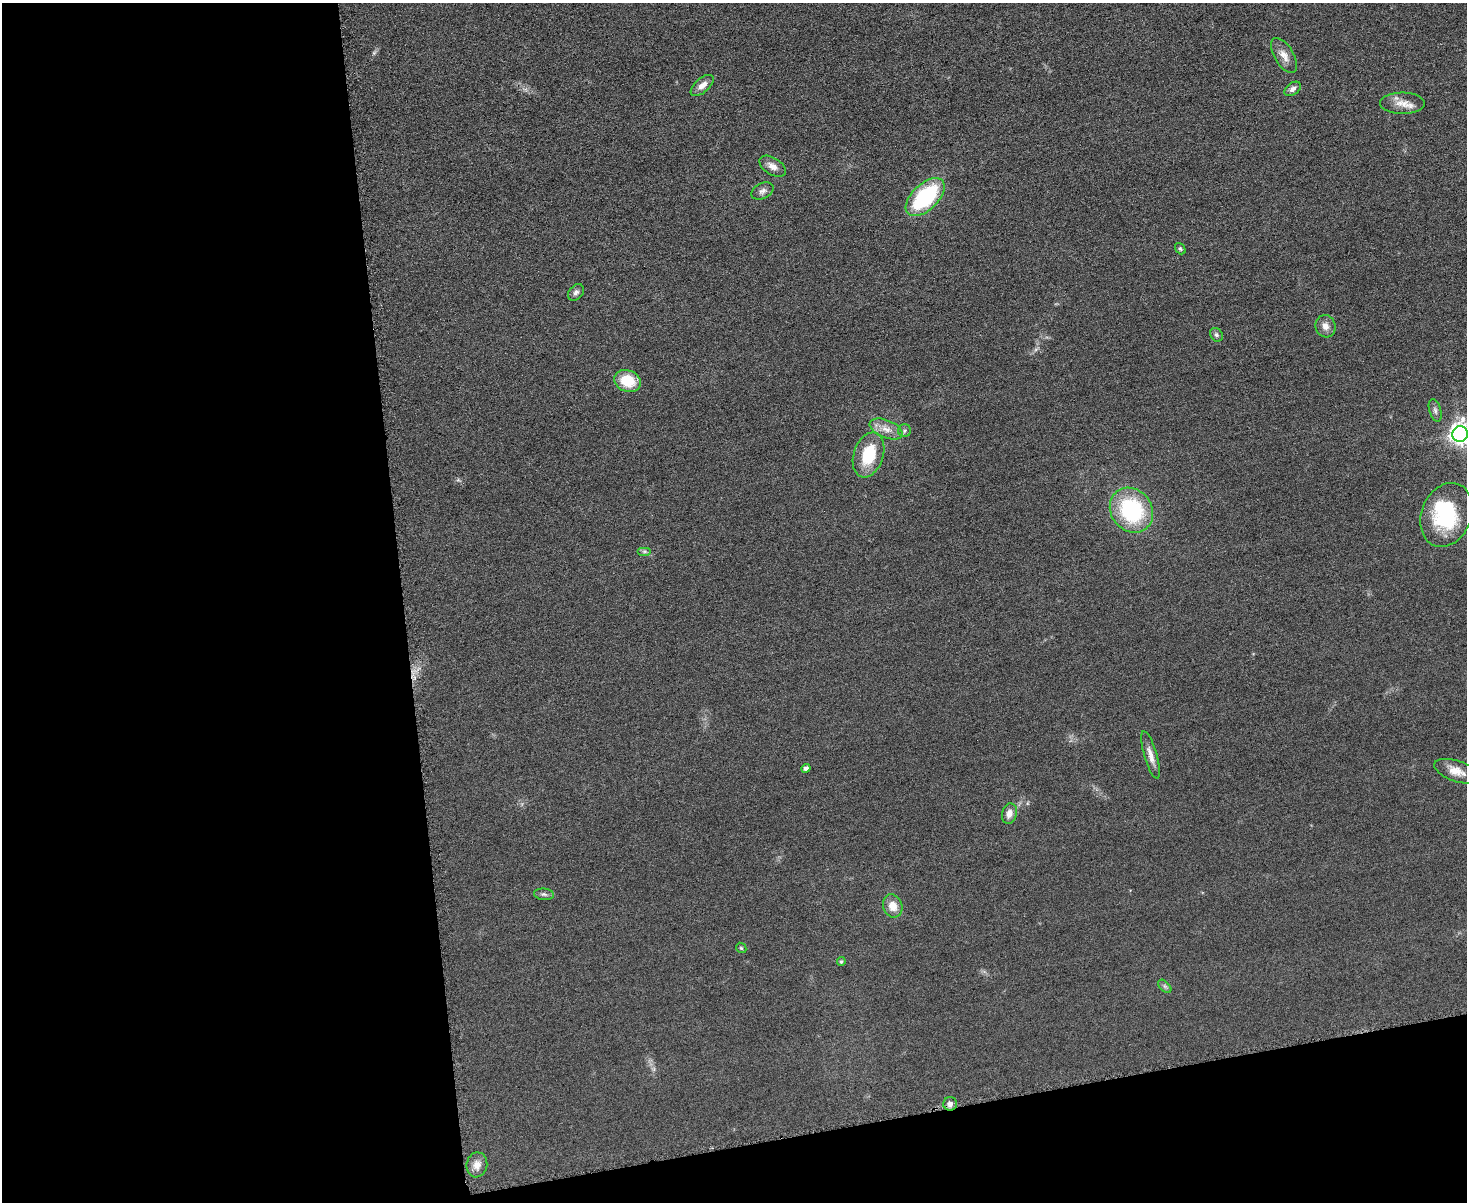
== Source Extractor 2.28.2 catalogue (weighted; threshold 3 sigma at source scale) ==
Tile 10 of 3 x 4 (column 1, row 4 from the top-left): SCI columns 147-1611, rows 17-1216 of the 4798 x 4820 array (HDU 1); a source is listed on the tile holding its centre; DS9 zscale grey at full resolution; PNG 1469 x 1204 px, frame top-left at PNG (2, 3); each listed source drawn as its Kron ellipse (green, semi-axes under 4 px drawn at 4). Shown black and unused: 33% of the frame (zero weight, under 3 of 6 exposures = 2% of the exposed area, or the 3 px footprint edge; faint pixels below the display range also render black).
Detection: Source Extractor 2.28.2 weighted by HDU 2 'WHT'; one run over the whole footprint, this tile lists its part. Background 0.0583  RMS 0.0089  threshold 0.0364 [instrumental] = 3 sigma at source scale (4.09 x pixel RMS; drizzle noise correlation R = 1.36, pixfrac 0.8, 0.05/0.05 arcsec/px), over >= 5 px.
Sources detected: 32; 1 inside a brighter object's white glare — neither listed nor drawn; the other 31 listed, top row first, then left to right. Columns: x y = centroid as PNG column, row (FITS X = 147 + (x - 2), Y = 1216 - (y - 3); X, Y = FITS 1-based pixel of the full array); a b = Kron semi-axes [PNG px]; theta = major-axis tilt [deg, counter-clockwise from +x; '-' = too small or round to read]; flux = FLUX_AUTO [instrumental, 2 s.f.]
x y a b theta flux
1284 55 20 9 -58 7.5
702 85 14 7 41 5.9
1293 89 9 6 36 3.2
1402 103 22 10 -1 10
773 166 15 8 -33 5.9
762 191 12 7 28 3.6
925 197 24 13 44 78
1180 249 6 4 -50 1.3
576 292 9 7 49 2.7
1325 326 11 10 - 5.5
1216 335 7 6 - 2
628 381 13 10 -19 23
1435 410 11 5 -74 2.7
886 429 17 9 -22 8.6
905 431 6 6 - 1.9
1460 434 8 8 - 470
868 455 23 14 71 34
1131 510 24 20 -51 80
1446 515 33 25 68 59
644 551 7 4 0 1.7
1151 755 25 6 -73 6.9
806 768 5 4 - 2.9
1456 771 23 10 -19 10
1009 813 10 7 76 5.9
544 894 10 5 -6 2.3
893 906 12 9 -71 9.3
741 948 6 4 -44 1.1
841 961 4 4 - 1.4
1165 986 8 5 -45 1.8
950 1104 7 6 - 4
477 1165 12 10 80 6
Overlapping masked pixels (flux is a lower limit): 1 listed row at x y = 950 1104
Isophote crosses this tile's border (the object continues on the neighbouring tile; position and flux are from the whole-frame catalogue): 1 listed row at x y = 1460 434